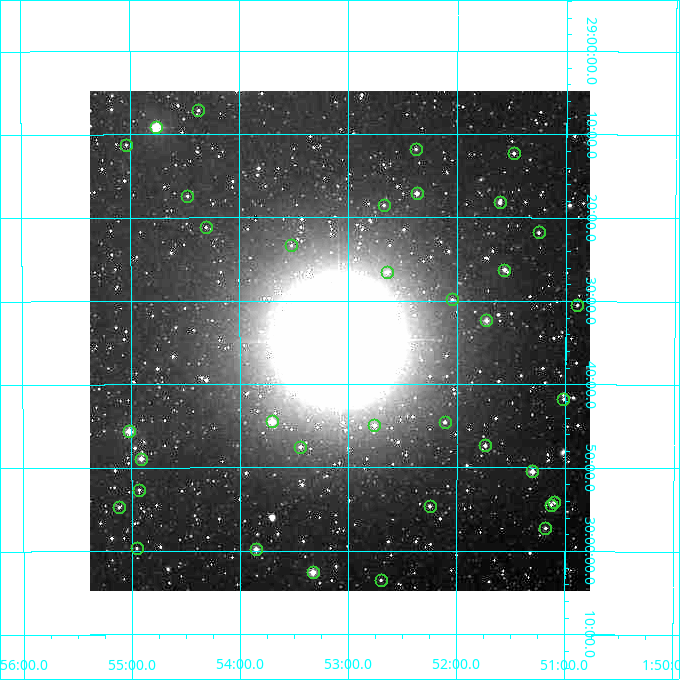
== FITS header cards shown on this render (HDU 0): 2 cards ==
NAXIS1  =                  500
NAXIS2  =                  500

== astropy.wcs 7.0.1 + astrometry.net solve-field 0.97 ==
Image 500 x 500 px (HDU 0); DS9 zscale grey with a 90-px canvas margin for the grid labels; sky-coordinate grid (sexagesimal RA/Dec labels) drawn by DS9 from the SOLVED WCS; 36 Tycho-2 reference stars matched to detected sources circled (green)
Header WCS: none
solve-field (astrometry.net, Tycho-2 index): SOLVED blind (the file carries no WCS)
Solved WCS: RA---TAN-SIP/DEC--TAN-SIP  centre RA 01:53:05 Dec +29:35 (28.27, +29.58 deg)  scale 7.2 arcsec/px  FOV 60.0' x 60.0'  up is -180 deg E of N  parity flipped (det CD > 0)
(file carries no celestial WCS; the grid is the blind solution)
Tycho-2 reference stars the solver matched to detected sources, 36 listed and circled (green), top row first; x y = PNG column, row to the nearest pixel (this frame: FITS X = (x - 90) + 1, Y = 500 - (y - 91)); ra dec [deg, ICRS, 3 dp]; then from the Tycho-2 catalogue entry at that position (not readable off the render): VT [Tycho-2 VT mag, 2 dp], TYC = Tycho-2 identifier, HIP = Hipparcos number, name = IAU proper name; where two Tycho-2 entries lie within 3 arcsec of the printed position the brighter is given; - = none
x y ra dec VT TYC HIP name
198 110 28.593 +29.119 11.96 1763-1708-1 - -
156 127 28.689 +29.152 8.82 1763-1064-1 - -
126 145 28.759 +29.188 11.98 1763-1688-1 - -
416 149 28.095 +29.197 11.73 1763-2459-1 - -
514 153 27.871 +29.205 11.30 1762-1515-1 - -
417 193 28.093 +29.285 10.62 1763-1960-1 - -
187 196 28.619 +29.290 12.23 1763-946-1 - -
500 202 27.903 +29.303 10.89 1762-1863-1 - -
384 205 28.169 +29.309 11.61 1763-1408-1 - -
206 227 28.577 +29.353 11.71 1763-56-1 - -
539 232 27.813 +29.363 11.73 1762-1427-1 - -
291 245 28.381 +29.389 12.47 1763-380-1 - -
504 270 27.891 +29.437 10.78 1762-170-1 - -
387 272 28.161 +29.442 11.54 1763-1439-1 - -
452 299 28.012 +29.497 11.94 1763-1055-1 - -
577 305 27.724 +29.508 12.04 1762-1280-1 - -
486 320 27.932 +29.539 10.11 1763-867-1 - -
563 399 27.755 +29.696 11.74 1762-1072-1 - -
272 421 28.425 +29.742 9.69 1763-667-1 - -
445 422 28.028 +29.742 11.43 1763-999-1 - -
374 425 28.190 +29.749 10.89 1763-423-1 - -
129 431 28.755 +29.760 9.70 1763-27-1 - -
485 445 27.935 +29.789 11.18 1763-437-1 - -
300 447 28.361 +29.792 11.62 1763-131-1 - -
141 459 28.727 +29.815 10.35 1763-747-1 - -
532 471 27.826 +29.841 10.13 1762-934-1 - -
139 490 28.733 +29.877 12.12 1763-817-1 - -
554 502 27.774 +29.902 10.81 1762-385-1 - -
551 505 27.783 +29.907 11.79 1762-328-1 - -
430 506 28.062 +29.911 11.20 1763-537-1 - -
119 507 28.779 +29.912 11.59 1763-1011-1 - -
545 528 27.795 +29.954 11.22 1762-334-1 - -
137 548 28.738 +29.995 12.15 1763-677-1 - -
256 549 28.463 +29.997 10.17 1763-1215-1 - -
313 572 28.332 +30.043 9.48 2307-850-1 - -
381 580 28.175 +30.059 11.62 2307-950-1 - -